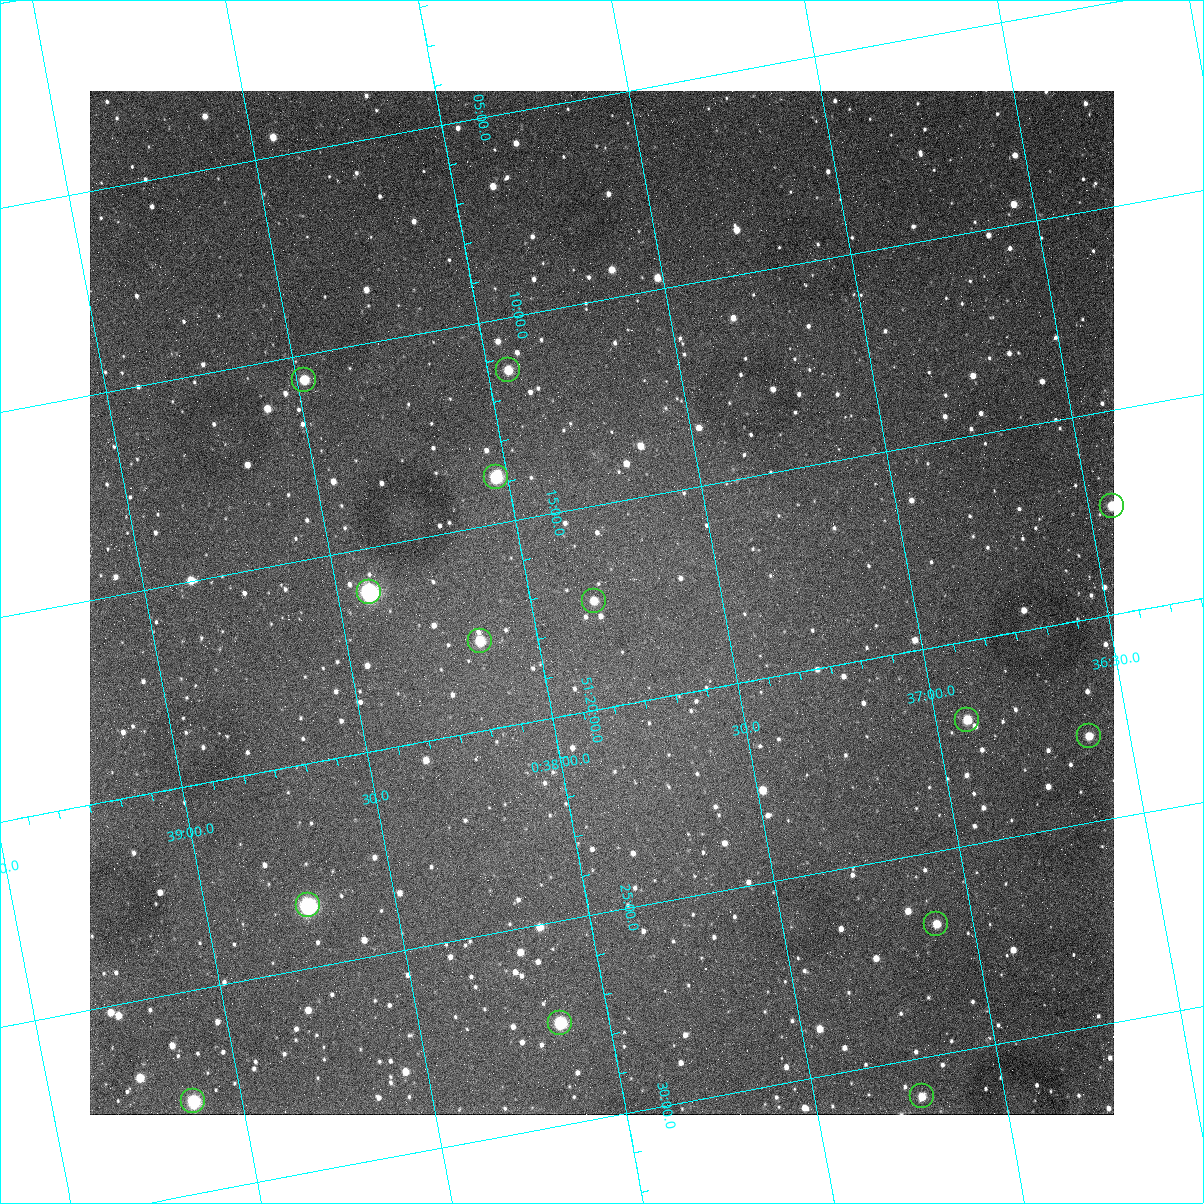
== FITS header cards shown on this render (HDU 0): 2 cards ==
NAXIS1  =                 1024
NAXIS2  =                 1024

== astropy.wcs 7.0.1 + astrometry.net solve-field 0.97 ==
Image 1024 x 1024 px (HDU 0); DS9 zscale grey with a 90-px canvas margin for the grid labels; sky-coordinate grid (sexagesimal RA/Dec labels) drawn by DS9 from the SOLVED WCS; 14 Tycho-2 reference stars matched to detected sources circled (green)
Header WCS: none
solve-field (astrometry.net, Tycho-2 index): SOLVED blind (the file carries no WCS)
Solved WCS: RA---TAN-SIP/DEC--TAN-SIP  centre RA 00:37:49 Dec +51:17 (9.45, +51.29 deg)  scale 1.49 arcsec/px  FOV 25.5' x 25.5'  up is -169 deg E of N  parity flipped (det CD > 0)
(file carries no celestial WCS; the grid is the blind solution)
Tycho-2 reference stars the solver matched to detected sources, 14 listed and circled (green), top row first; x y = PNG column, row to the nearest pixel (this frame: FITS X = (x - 90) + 1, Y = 1024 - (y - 91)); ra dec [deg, ICRS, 3 dp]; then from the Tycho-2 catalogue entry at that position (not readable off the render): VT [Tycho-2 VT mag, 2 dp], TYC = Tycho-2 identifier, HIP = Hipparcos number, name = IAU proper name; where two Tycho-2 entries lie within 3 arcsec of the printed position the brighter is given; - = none
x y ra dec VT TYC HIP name
508 370 9.486 +51.188 10.87 3261-2086-1 - -
304 380 9.620 +51.177 10.71 3261-2090-1 - -
496 477 9.507 +51.231 9.24 3261-2068-1 - -
1112 506 9.110 +51.289 10.95 3261-2033-1 - -
369 592 9.604 +51.268 7.70 3261-1879-1 3018 -
594 601 9.459 +51.289 11.04 3261-1703-1 - -
480 641 9.538 +51.296 10.24 3261-1493-1 - -
967 720 9.229 +51.365 11.03 3261-2198-1 - -
1089 736 9.152 +51.381 11.06 3261-1519-1 - -
308 905 9.683 +51.391 7.88 3261-1837-1 - -
936 924 9.274 +51.446 10.91 3261-1253-1 - -
560 1023 9.532 +51.458 9.03 3261-1423-1 - -
922 1096 9.305 +51.516 11.13 3261-2117-1 - -
193 1101 9.782 +51.462 9.45 3261-1155-1 - -